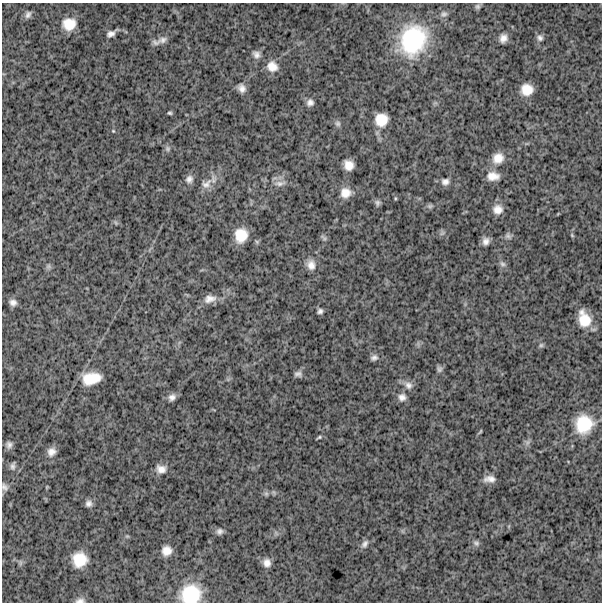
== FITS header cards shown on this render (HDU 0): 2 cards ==
NAXIS1  =                  600
NAXIS2  =                  600

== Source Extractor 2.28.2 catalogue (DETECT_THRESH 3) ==
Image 600 x 600 px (HDU 0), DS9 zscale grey, 1 PNG px = 1 image px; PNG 604 x 604 px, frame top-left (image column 1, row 600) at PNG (2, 3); no overlay
Background 1620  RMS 260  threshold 787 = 3 sigma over >= 5 px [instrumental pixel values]
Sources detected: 74; all 74 listed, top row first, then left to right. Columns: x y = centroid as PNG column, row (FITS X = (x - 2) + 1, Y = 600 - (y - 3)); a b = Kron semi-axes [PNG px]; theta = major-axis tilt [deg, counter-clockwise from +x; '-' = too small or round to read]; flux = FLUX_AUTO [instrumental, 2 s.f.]
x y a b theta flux
477 6 7 6 - 3.9e+04
28 14 10 6 59 6.1e+04
444 14 10 8 22 6.5e+04
69 24 14 12 8 2.9e+05
111 33 11 6 31 8.1e+04
503 38 8 7 - 1.1e+05
540 38 9 7 -45 5.9e+04
162 40 17 8 24 1.2e+05
413 40 35 29 66 1.7e+06
256 54 10 9 - 8.6e+04
272 66 13 12 - 2.0e+05
242 88 9 7 -66 9.7e+04
527 90 10 10 - 2.5e+05
310 102 8 8 - 7.6e+04
170 113 5 4 - 2.7e+04
381 120 12 12 - 3.0e+05
338 123 8 7 - 4.8e+04
113 131 5 4 - 1.8e+04
168 149 7 7 - 4.9e+04
498 158 15 13 39 2.3e+05
348 165 9 8 - 1.8e+05
493 176 15 10 -1 1.8e+05
189 179 10 9 - 9.0e+04
445 182 10 9 - 8.4e+04
280 183 17 7 6 1.2e+05
206 184 17 12 37 1.8e+05
345 193 13 12 - 1.9e+05
395 198 5 3 - 1.7e+04
377 203 8 6 -66 4.5e+04
430 206 7 6 - 3.7e+04
498 209 11 10 - 1.5e+05
116 223 6 5 - 2.8e+04
442 233 8 5 45 3.8e+04
241 235 14 12 79 3.4e+05
572 235 6 4 -46 2.0e+04
508 236 9 7 -48 5.3e+04
324 238 9 5 -45 4.0e+04
486 241 8 7 - 9.5e+04
502 264 9 7 -35 5.5e+04
311 265 13 10 -77 1.4e+05
48 266 7 6 - 4.1e+04
210 299 17 10 12 1.5e+05
13 302 8 7 - 8.1e+04
320 311 6 5 - 5.1e+04
584 319 16 11 -70 3.7e+05
541 345 6 6 - 3.4e+04
374 358 9 7 20 6.3e+04
439 369 8 7 - 4.7e+04
298 374 10 7 -2 6.2e+04
91 378 17 10 12 4.1e+05
408 385 12 10 -35 1.1e+05
172 397 9 8 - 8.3e+04
402 397 10 10 - 1.0e+05
584 424 21 20 - 6.1e+05
480 432 8 3 49 2.2e+04
319 437 7 3 30 2.5e+04
527 442 9 6 83 5.5e+04
9 445 9 8 - 7.1e+04
51 452 11 10 - 1.2e+05
13 466 10 5 77 4.9e+04
161 469 12 10 -11 1.4e+05
489 479 14 7 1 1.2e+05
4 487 11 7 -61 6.4e+04
266 494 7 5 -69 3.5e+04
88 503 8 8 - 7.5e+04
219 531 8 7 - 6.3e+04
476 543 9 7 -37 5.3e+04
365 544 12 8 57 8.2e+04
166 551 10 9 - 1.6e+05
80 559 13 13 - 3.9e+05
20 563 9 4 -82 3.3e+04
267 563 9 8 - 1.1e+05
191 594 22 19 15 7.3e+05
80 601 12 6 4 7.0e+04
At the frame edge (FLAGS 8, measured only in part): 3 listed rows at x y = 4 487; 191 594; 80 601